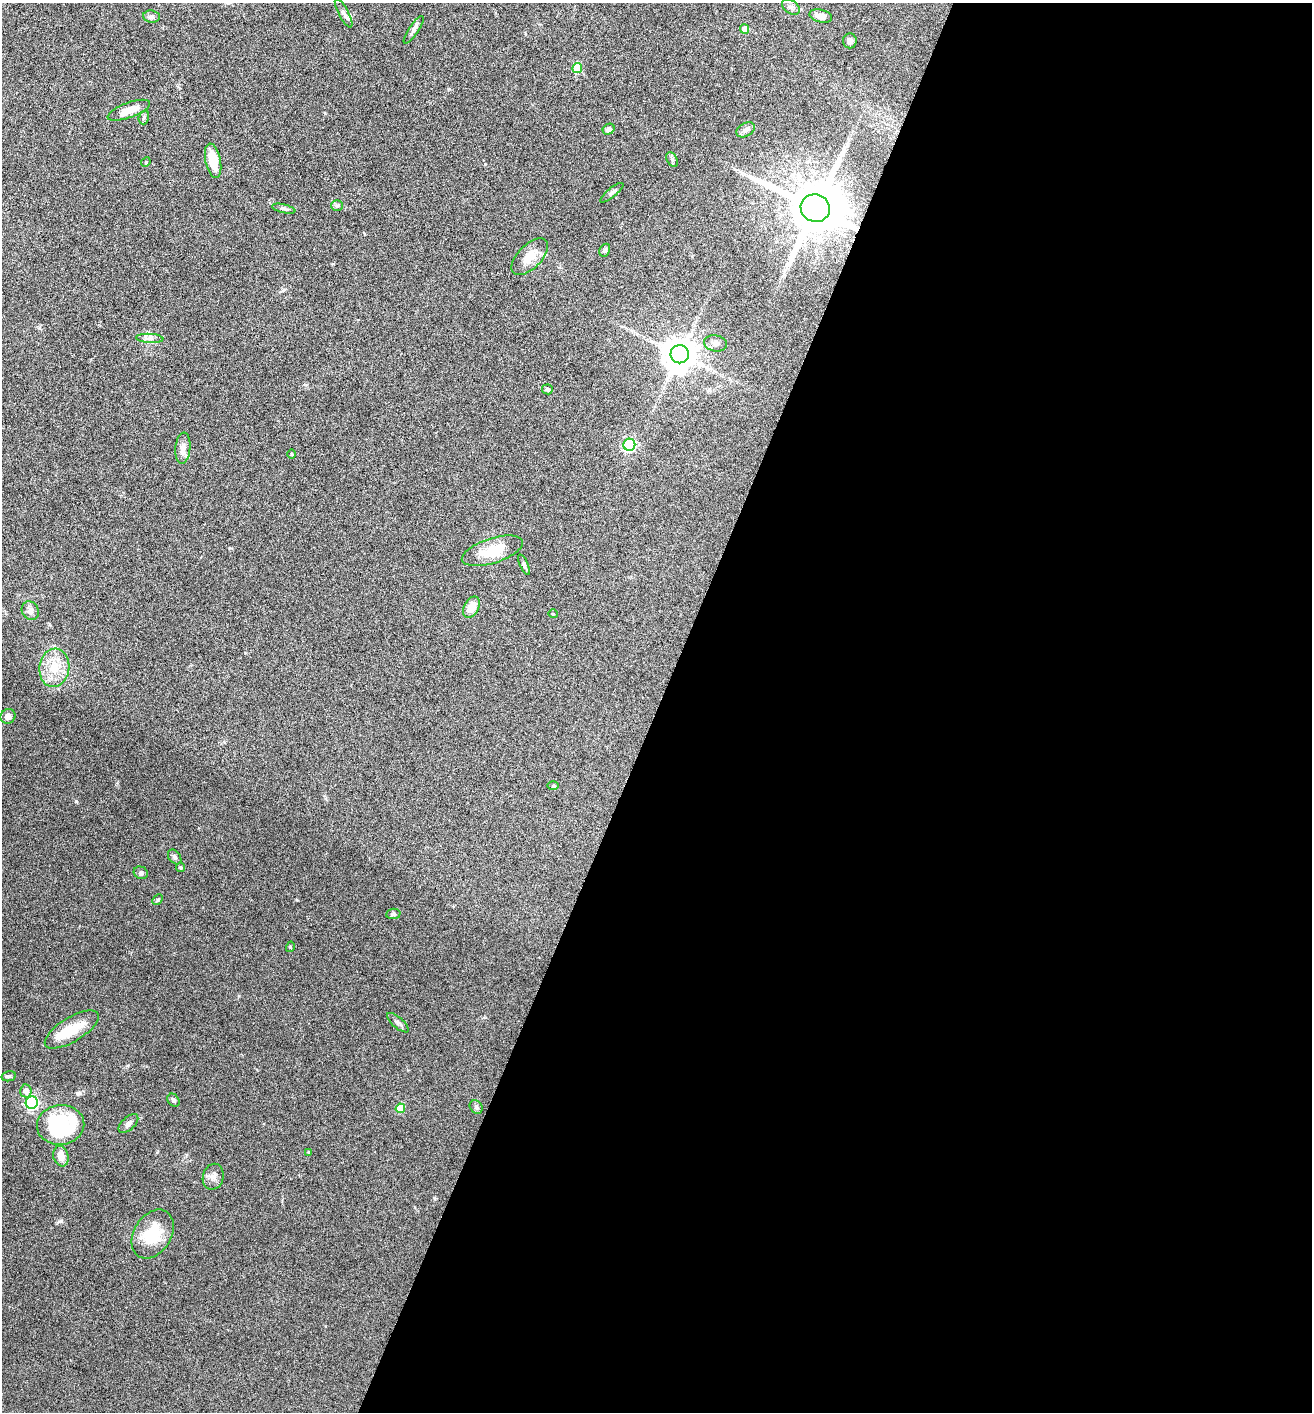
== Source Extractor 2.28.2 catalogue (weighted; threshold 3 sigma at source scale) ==
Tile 12 of 4 x 4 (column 4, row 3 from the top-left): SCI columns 4072-5381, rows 1418-2827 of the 5660 x 5650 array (HDU 1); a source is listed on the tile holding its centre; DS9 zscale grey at full resolution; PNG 1314 x 1414 px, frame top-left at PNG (2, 3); each listed source drawn as its Kron ellipse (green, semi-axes under 4 px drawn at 4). Shown black and unused: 50% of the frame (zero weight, under 4 of 8 exposures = <1% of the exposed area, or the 3 px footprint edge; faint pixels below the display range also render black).
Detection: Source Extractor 2.28.2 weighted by HDU 2 'WHT'; one run over the whole footprint, this tile lists its part. Background 0.0556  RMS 0.004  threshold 0.0164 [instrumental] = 3 sigma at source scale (4.09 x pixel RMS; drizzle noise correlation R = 1.36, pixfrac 0.8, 0.05/0.05 arcsec/px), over >= 5 px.
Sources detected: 58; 1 inside a brighter object's white glare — neither listed nor drawn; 1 inside a brighter listed object's ellipse — not listed separately; the other 56 listed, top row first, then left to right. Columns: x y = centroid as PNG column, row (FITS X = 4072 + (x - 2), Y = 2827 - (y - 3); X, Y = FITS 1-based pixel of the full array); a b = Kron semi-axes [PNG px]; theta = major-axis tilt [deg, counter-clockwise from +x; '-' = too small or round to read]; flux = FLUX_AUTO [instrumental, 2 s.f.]
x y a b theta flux
791 7 10 6 -35 1.3
344 13 16 5 -62 1.3
821 16 11 6 -14 2.7
151 17 8 6 -6 1.1
744 29 4 4 - 4.4
414 30 16 5 56 1.3
850 41 7 7 - 1.2
577 68 5 5 - 15
129 110 22 7 20 4.5
144 117 7 5 74 0.69
609 129 6 5 - 1.3
745 130 10 6 30 1.2
672 159 8 5 -63 0.78
213 161 17 7 -78 7.9
146 162 5 4 - 0.4
612 193 14 4 39 1
337 206 6 5 - 0.66
815 208 15 14 - 2900
284 209 12 4 -13 0.84
605 250 7 5 60 0.7
530 257 23 12 45 6
150 338 14 4 -4 1.4
715 343 11 8 -11 1.6
680 354 9 9 - 770
547 389 5 5 - 0.78
629 445 6 6 - 57
183 448 16 7 84 2.8
292 454 5 3 - 0.35
492 551 32 12 18 10
524 565 11 4 -65 0.81
471 607 11 7 61 4.3
30 611 10 8 -61 1.7
553 614 5 3 - 0.25
54 668 19 15 82 8
8 716 8 7 - 2.1
553 786 6 4 1 0.39
175 857 8 5 -53 0.84
181 867 4 4 - 0.52
141 873 7 6 - 0.84
158 900 6 4 45 0.46
393 914 7 5 6 0.7
290 947 5 3 - 0.3
398 1023 13 5 -41 1.2
72 1029 31 12 31 9.1
9 1076 7 5 13 0.64
26 1091 6 6 - 2.4
174 1100 7 5 -54 0.91
32 1102 6 6 - 69
476 1107 7 6 - 0.81
400 1108 5 5 - 8.5
128 1124 12 6 42 1.3
61 1125 24 20 6 33
309 1153 3 3 - 0.51
61 1156 10 7 -74 3.2
213 1177 13 10 75 2.1
153 1234 26 18 58 12
Overlapping masked pixels (flux is a lower limit): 1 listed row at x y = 815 208
Unlisted compact peaks at least as high as the median listed source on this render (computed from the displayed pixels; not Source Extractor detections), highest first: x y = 76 801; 60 1221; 157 1152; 297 900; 485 164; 239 996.